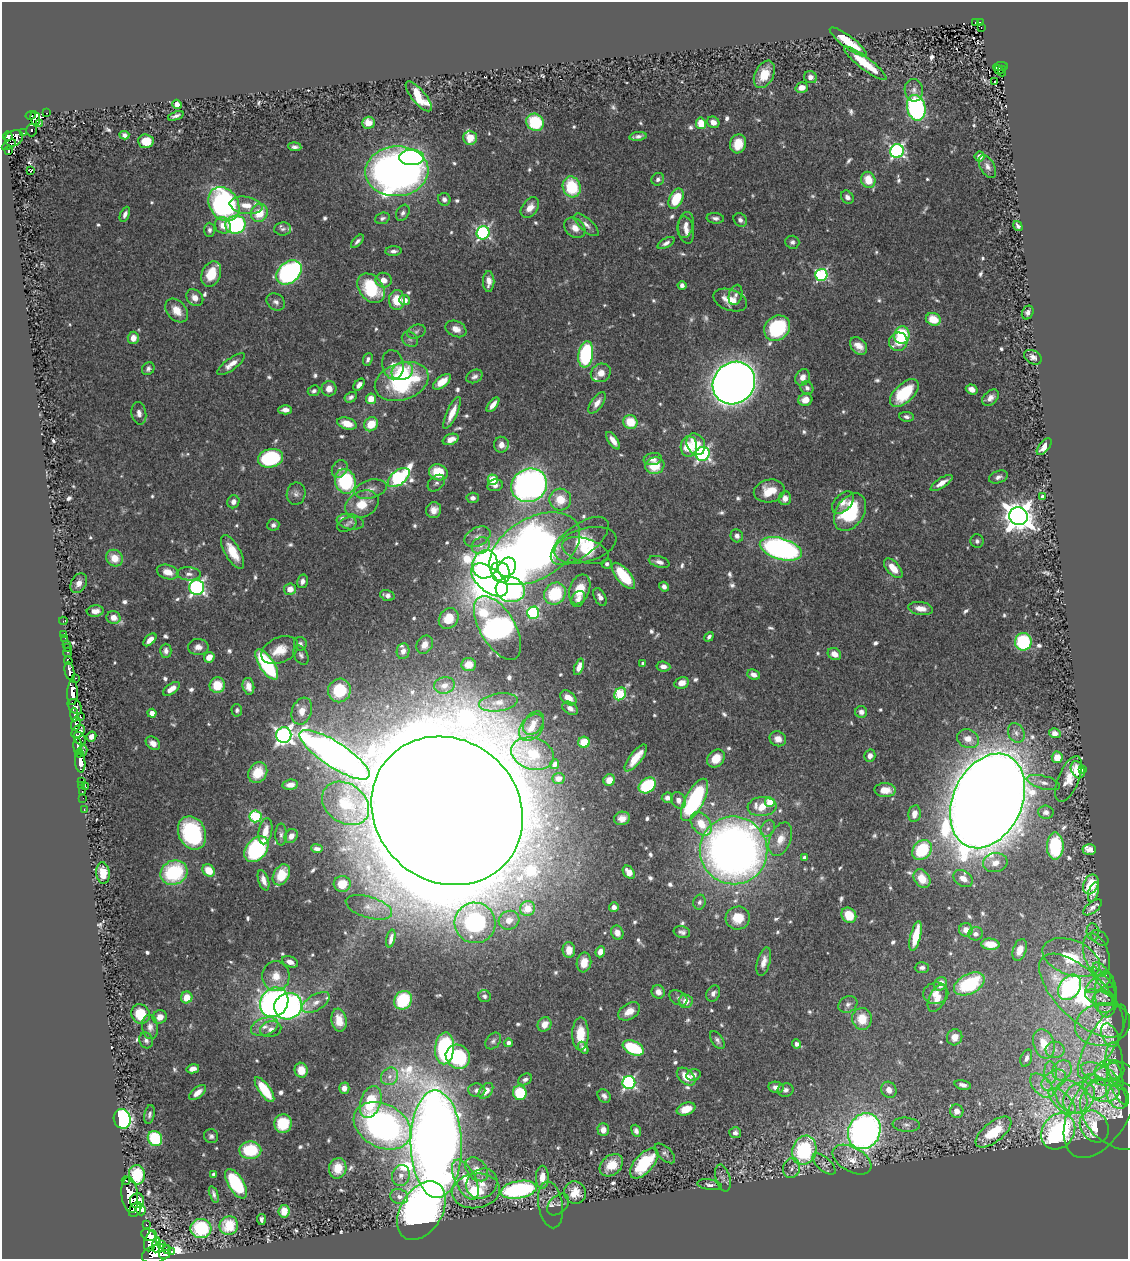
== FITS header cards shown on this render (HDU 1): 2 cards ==
NAXIS1  =                 1126
NAXIS2  =                 1257

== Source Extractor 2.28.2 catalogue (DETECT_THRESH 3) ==
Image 1126 x 1257 px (HDU 1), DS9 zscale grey, 1 PNG px = 1 image px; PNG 1130 x 1261 px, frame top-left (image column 1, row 1257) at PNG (2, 2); each listed source drawn as its Kron ellipse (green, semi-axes under 4 px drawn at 4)
Background 0.578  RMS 0.016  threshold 0.0469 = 3 sigma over >= 5 px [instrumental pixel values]
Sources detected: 759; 3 with non-positive FLUX_AUTO (blend fragments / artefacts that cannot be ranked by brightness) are neither listed nor drawn; of the other 756, the 500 brightest by FLUX_AUTO listed and drawn (256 fainter detections omitted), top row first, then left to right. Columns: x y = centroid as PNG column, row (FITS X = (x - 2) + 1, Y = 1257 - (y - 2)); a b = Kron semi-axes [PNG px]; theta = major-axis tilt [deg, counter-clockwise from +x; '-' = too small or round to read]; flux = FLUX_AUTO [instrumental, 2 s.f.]
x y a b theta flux
975 22 3 2 - 11
981 23 4 3 - 49
981 28 3 2 - 7.4
848 42 22 6 -37 35
865 63 26 6 -37 38
1001 66 7 3 5 52
999 70 5 3 - 41
1002 71 5 3 - 15
764 74 14 9 63 24
810 77 6 6 - 6.6
995 82 3 2 - 3.9
802 87 6 5 - 9.8
914 90 11 9 -81 6.3
419 96 18 7 -50 40
177 104 5 4 - 8.6
916 108 13 9 -76 210
47 113 3 2 - 11
31 116 5 3 - 100
176 116 8 4 21 4.4
35 118 7 5 -78 79
535 122 9 8 - 58
713 122 6 5 - 6.8
39 123 3 3 - 21
368 123 6 6 - 12
701 123 6 5 - 23
31 130 6 5 - 110
24 133 3 2 - 12
124 135 5 4 - 4.3
8 136 5 4 - 270
638 136 8 4 7 4
14 138 9 8 - 350
470 138 7 6 - 13
146 141 8 7 - 23
738 144 10 8 73 20
9 145 8 3 29 160
295 147 7 4 -5 3.7
8 151 3 3 - 82
897 151 7 6 - 280
411 157 12 8 1 230
980 157 5 5 - 6.6
987 166 12 7 -60 5.6
30 171 3 3 - 23
397 171 31 25 3 730
658 179 6 6 - 3.4
868 180 8 7 - 24
572 187 10 9 - 59
847 197 7 5 -52 5.4
444 199 6 6 - 4.3
676 199 11 6 62 41
224 204 18 14 -57 280
246 205 16 8 -9 16
530 208 11 7 53 10
259 213 9 8 - 30
403 213 8 6 60 3.8
125 214 8 4 66 4.6
382 218 7 5 20 3.3
715 218 8 5 -6 3.9
740 220 7 6 - 3.9
223 225 8 7 - 11
235 225 10 9 - 140
586 225 15 6 -43 5.9
686 225 13 8 77 7.6
1018 226 5 4 - 3.2
575 228 12 9 -39 11
283 229 8 6 3 3.3
209 230 7 5 -88 3.5
686 230 14 7 -79 8.2
483 233 6 6 - 210
357 241 8 4 47 3.6
792 242 7 6 - 3.4
666 243 9 4 28 4.2
393 251 8 5 5 4
289 272 14 10 42 240
211 274 13 9 69 28
821 275 6 6 - 160
383 280 8 7 - 10
489 281 10 5 -90 8.3
682 285 4 4 - 4.4
371 288 16 11 -51 71
736 295 10 6 76 4.4
195 298 9 7 -44 8.8
397 300 10 8 -88 24
404 300 5 5 - 11
730 300 17 10 -20 18
276 302 10 8 -35 5.1
177 311 13 9 -48 14
1028 312 7 5 63 4.9
933 319 8 6 -20 24
777 328 14 11 42 93
456 329 11 7 -24 9.6
416 332 10 6 21 3.2
902 335 9 7 80 81
133 338 6 5 - 11
410 339 9 7 -36 3.4
898 342 9 9 - 14
859 346 10 7 -47 10
586 354 13 7 82 130
1033 357 9 6 -31 5.4
368 359 6 4 69 3.2
231 364 16 6 36 9.7
393 365 15 10 -81 9.1
148 369 7 5 50 3.8
402 371 11 8 21 33
601 373 10 9 - 11
474 376 8 6 29 3.9
803 377 8 7 - 8
402 381 28 18 18 130
442 382 10 5 38 15
734 383 22 20 48 1700
359 385 7 4 49 5.2
807 388 7 6 - 3.5
329 389 7 7 - 9.4
972 389 6 5 - 8.6
314 391 6 5 - 3.7
904 393 17 9 44 52
351 397 6 5 - 4
990 398 9 6 44 6.4
371 399 5 5 - 15
805 400 7 6 - 11
597 403 12 6 54 8.4
493 405 9 4 51 8.1
285 410 7 4 0 6.5
139 413 11 7 -80 6.7
452 413 17 5 66 16
907 417 7 4 -9 3.4
630 422 7 6 - 28
347 423 10 6 -17 16
371 424 7 6 - 21
451 439 8 5 21 9.5
613 441 10 4 -54 8.6
696 444 11 9 -61 21
501 445 8 7 - 8.6
689 447 10 8 86 31
1044 447 10 5 50 10
703 454 7 7 - 280
271 458 12 9 12 120
653 459 9 6 10 5.4
655 466 9 8 - 30
340 469 9 7 58 4.9
438 472 9 8 - 31
998 477 10 6 20 4.8
399 478 12 7 38 210
493 480 5 5 - 58
345 481 13 10 -72 94
436 483 10 7 43 3.6
942 483 13 5 33 9.4
495 485 8 6 11 4.5
529 485 18 16 28 480
371 489 16 9 15 9
769 491 15 11 11 24
296 494 11 9 81 5.4
1042 496 3 3 - 3.2
473 498 6 5 - 4.5
785 498 7 6 - 7.3
560 499 11 11 - 24
233 502 6 6 - 6.1
843 502 13 8 47 8.4
362 504 17 13 27 26
434 510 8 7 - 9.2
850 512 20 14 57 74
1018 516 9 9 - 1900
350 522 14 7 -10 5.7
347 524 10 6 25 3.6
273 525 6 6 - 3.8
737 536 6 6 - 4.6
477 537 14 9 28 7.8
580 541 34 15 37 33
977 541 7 6 - 3.3
585 545 32 16 16 35
481 546 9 8 - 6.2
535 549 49 30 30 1100
781 549 21 10 -16 340
585 551 24 12 -18 24
233 552 19 7 -60 23
114 558 9 8 - 18
659 562 11 5 -17 4.7
485 564 14 12 72 520
607 564 5 5 - 3.5
507 567 10 8 59 610
893 568 12 6 -49 17
168 572 11 7 -17 12
501 572 11 9 -59 820
189 574 12 6 -4 5.7
624 576 16 7 -51 50
489 580 22 11 -40 540
302 581 7 5 75 5.1
79 583 11 7 59 7.9
197 587 7 7 - 310
664 587 5 4 - 4.2
290 589 6 5 - 11
580 589 15 10 70 27
510 590 15 12 -18 450
555 594 12 10 49 65
387 595 7 5 -17 4.9
600 597 9 5 -61 6
578 599 8 6 62 5.2
921 608 12 6 -8 12
95 611 8 5 6 8.5
533 613 6 6 - 130
113 618 7 6 - 10
449 618 11 9 50 20
63 621 4 2 - 7.6
497 628 35 17 -60 580
64 634 2 2 - 5.7
709 637 5 3 - 3.3
65 638 2 2 - 4
150 640 8 4 43 8.2
1023 642 8 8 - 82
66 644 3 2 - 9.2
300 644 7 6 - 3.2
425 645 10 7 57 8.2
198 647 10 8 -2 7.6
68 648 2 2 - 4.4
280 650 19 12 25 21
166 651 7 6 - 4.8
403 651 8 6 81 5.4
67 652 5 3 - 71
834 654 7 5 -30 9.5
301 655 10 7 -62 3.8
209 657 5 5 - 14
68 661 4 3 - 160
643 663 4 3 - 3.5
267 664 17 7 -57 130
469 664 7 6 - 13
663 666 7 5 -7 6
579 667 8 4 70 8.4
70 671 9 5 -78 550
754 675 6 5 - 6.5
75 678 3 2 - 17
682 683 7 5 14 10
217 685 8 7 - 28
444 685 10 8 13 6.4
248 686 8 6 -78 9
171 689 9 5 35 10
339 690 12 11 - 59
72 693 12 5 89 1300
620 694 7 5 52 93
568 698 9 6 -39 14
498 702 19 9 8 11
75 707 9 6 -49 530
570 708 8 5 -33 6.5
237 710 6 5 - 3.1
302 711 14 9 70 15
861 712 6 6 - 5
152 713 4 4 - 8.1
74 715 7 4 -88 210
80 717 4 3 - 71
534 723 13 9 55 9.2
76 724 7 4 79 390
532 728 15 10 48 16
78 731 7 5 40 180
1016 733 10 8 -65 4.8
1055 733 6 5 - 5.8
284 735 8 7 - 450
91 736 5 4 - 6.6
80 738 7 5 -52 61
778 739 8 7 - 9.2
968 739 11 9 -23 10
584 742 6 5 - 36
153 743 8 6 -39 6.3
78 746 8 4 -86 480
83 751 5 3 - 52
79 753 4 3 - 24
533 754 22 15 -17 40
335 755 41 12 -33 890
870 756 6 5 - 7.1
1057 757 5 5 - 20
636 758 16 6 52 20
716 758 10 8 47 18
80 762 11 5 -84 1100
555 764 5 4 - 4.5
1083 769 3 2 - 5.8
1078 770 9 6 -62 34
258 773 11 9 59 34
558 778 6 5 - 3.6
1069 779 24 10 67 19
609 780 6 5 - 13
81 781 3 2 - 23
1043 782 17 6 -14 7.9
82 785 3 2 - 11
290 785 8 5 7 9.1
647 785 9 7 35 89
86 787 3 2 - 49
885 790 10 7 -2 14
82 791 3 2 - 13
83 798 2 2 - 6.3
667 798 6 5 - 5.5
679 800 9 6 -61 6.8
694 800 23 9 63 130
988 801 49 34 65 5600
770 802 5 5 - 25
346 803 25 19 -36 36
762 807 14 9 5 24
84 809 3 3 - 20
447 811 79 71 -40 24000
1046 812 7 6 - 5.1
914 813 8 6 80 9.9
255 816 6 6 - 110
622 818 8 6 13 8.9
701 824 13 9 -54 20
768 828 8 6 59 4.5
265 831 13 6 79 17
192 833 17 13 -66 130
281 835 11 6 90 4.2
291 836 7 6 - 7.6
780 839 17 10 68 16
1055 846 13 8 89 82
256 849 14 10 51 160
317 849 6 3 -8 3.4
1089 849 7 5 1 5.8
733 850 34 33 - 920
922 850 11 8 46 77
804 858 4 4 - 3.1
995 863 12 9 10 11
209 870 7 5 -44 24
629 872 7 5 -52 12
103 873 10 6 -85 16
174 873 14 12 25 95
281 875 11 7 61 21
963 878 10 7 -31 9.6
922 879 10 7 -54 16
263 880 10 5 -72 7.3
342 884 8 8 - 20
1091 884 10 7 68 43
1093 892 10 5 73 4.7
699 902 7 6 - 3.2
369 907 24 10 -17 16
614 907 5 5 - 6.1
1092 907 11 5 38 4.8
528 908 8 7 - 25
849 915 8 7 - 27
738 918 12 11 - 25
509 920 10 9 - 9.6
475 923 20 20 - 94
966 930 7 6 - 10
682 932 8 5 -13 4
1093 932 8 6 -81 4.2
617 933 7 6 - 8.2
975 934 7 6 - 5.7
916 936 15 5 76 30
1100 938 10 6 -37 3.6
391 939 9 4 76 5.6
990 944 9 5 -4 20
569 950 8 6 -88 17
1020 950 11 6 71 12
600 952 6 5 - 8.7
1096 955 22 12 -72 21
1071 958 30 17 -21 55
290 962 8 5 -23 8.3
584 962 10 7 82 18
764 962 15 6 75 8.4
922 967 7 5 1 3.6
1103 975 15 6 -52 6.4
276 976 15 13 -86 20
1103 982 18 5 -51 5.7
1098 983 15 6 34 8
940 984 7 6 - 13
969 984 16 9 27 83
1070 987 14 10 54 190
658 992 7 6 - 9.1
713 993 8 6 61 4.8
936 993 12 10 8 11
1106 994 23 11 -86 14
484 996 6 6 - 3.4
1082 996 54 24 -44 140
187 997 6 5 - 17
678 998 10 6 -32 3.4
937 998 14 8 64 11
1099 998 15 7 -20 7.6
403 1000 10 8 51 69
686 1001 7 6 - 11
274 1002 15 13 53 520
316 1002 15 8 31 9.4
1104 1002 11 10 - 9.1
848 1004 10 8 30 4.8
288 1006 14 13 - 340
629 1011 12 7 32 14
140 1014 10 9 - 35
160 1017 7 6 - 7.8
862 1019 11 10 - 21
339 1020 12 7 -81 17
544 1024 7 6 - 10
1102 1024 28 21 10 41
150 1027 12 8 -83 6.7
265 1027 14 8 18 11
271 1029 11 8 14 6.7
580 1034 16 8 89 27
1110 1035 12 8 -63 4.7
955 1037 8 7 - 9.6
146 1040 8 6 -71 4.1
717 1040 10 5 -58 3.7
493 1041 9 6 50 3.3
1102 1042 42 14 60 31
508 1043 4 4 - 4.7
797 1044 4 4 - 5.1
1044 1044 15 10 -72 26
445 1048 16 9 86 170
583 1048 7 4 -59 3.2
633 1048 11 6 -25 64
1055 1050 9 8 - 6.1
458 1057 13 11 -38 78
1026 1058 9 5 71 4.5
1114 1061 18 9 -88 7.3
193 1069 6 4 14 7.3
301 1070 7 6 - 17
1062 1070 10 9 - 8.5
1109 1071 15 10 11 9.4
1051 1072 11 6 -86 6
1100 1074 20 9 -25 15
693 1075 7 5 20 4.3
1116 1075 15 6 -72 4.4
390 1076 9 8 - 6.8
686 1077 11 7 -41 18
525 1079 7 5 31 3.8
1054 1080 13 8 35 11
629 1083 6 6 - 220
963 1085 8 4 -14 5.1
1042 1086 14 8 -47 12
1095 1086 14 10 -45 12
776 1087 7 5 -12 6
1117 1087 20 5 -64 3.9
344 1088 5 5 - 6.5
264 1090 15 5 -54 46
477 1090 8 7 - 4.3
786 1090 8 6 14 4.3
889 1090 8 7 - 8.3
1103 1090 16 11 -8 18
486 1091 9 6 50 9
198 1092 10 5 39 9.6
520 1093 7 6 - 51
604 1096 7 6 - 4.2
1072 1097 18 14 -50 24
1118 1097 12 10 -57 6.7
1079 1098 17 13 44 24
1062 1101 17 8 -44 13
371 1102 17 10 70 49
686 1109 10 6 21 17
1100 1110 53 29 60 63
957 1111 7 6 - 7.8
150 1114 9 5 79 3.2
1118 1114 42 31 -37 33
122 1119 10 8 -71 250
283 1124 9 9 - 45
906 1125 13 7 -5 5.1
382 1126 30 21 -28 460
1094 1126 17 13 -57 47
603 1130 6 5 - 8.8
636 1131 6 4 -70 3.9
864 1131 18 16 63 600
1058 1131 19 16 54 290
993 1132 21 10 39 47
735 1133 6 5 - 4.4
211 1136 7 7 - 3.7
155 1138 8 7 - 68
436 1144 54 25 -89 2800
250 1150 11 9 0 56
804 1150 15 12 71 120
665 1153 12 6 -43 3.9
852 1160 21 12 -29 19
644 1163 18 9 48 63
824 1164 14 6 -41 4.6
611 1165 13 9 41 20
338 1168 10 8 76 21
792 1168 10 8 69 5.1
477 1169 13 9 -49 12
214 1174 4 3 - 4.9
137 1175 9 8 - 57
401 1175 10 9 - 8.1
542 1177 11 6 89 15
723 1178 14 7 -74 4.7
465 1179 22 10 -64 24
126 1181 4 3 - 58
236 1184 16 7 -58 82
482 1184 16 14 39 14
710 1185 12 5 -9 4.1
519 1190 18 8 10 180
476 1191 24 17 8 46
575 1193 11 11 - 16
214 1194 8 3 -69 3.6
130 1195 18 8 -83 1700
399 1197 9 7 -19 6.8
137 1201 7 7 - 610
558 1204 13 8 45 3.8
550 1205 23 12 -80 11
140 1209 6 4 -67 700
135 1210 8 5 59 710
284 1211 6 5 - 17
421 1211 32 20 59 790
261 1219 5 3 - 3.3
146 1225 3 3 - 42
229 1226 9 9 - 30
201 1229 10 9 - 74
148 1235 8 5 -27 800
151 1241 11 6 73 1300
156 1245 7 4 86 460
161 1245 4 4 - 300
167 1250 4 3 - 73
171 1251 3 2 - 1300
156 1254 15 9 17 1500
164 1255 6 3 11 190
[256 fainter detections neither listed nor drawn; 3 non-positive-flux detections neither listed nor drawn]